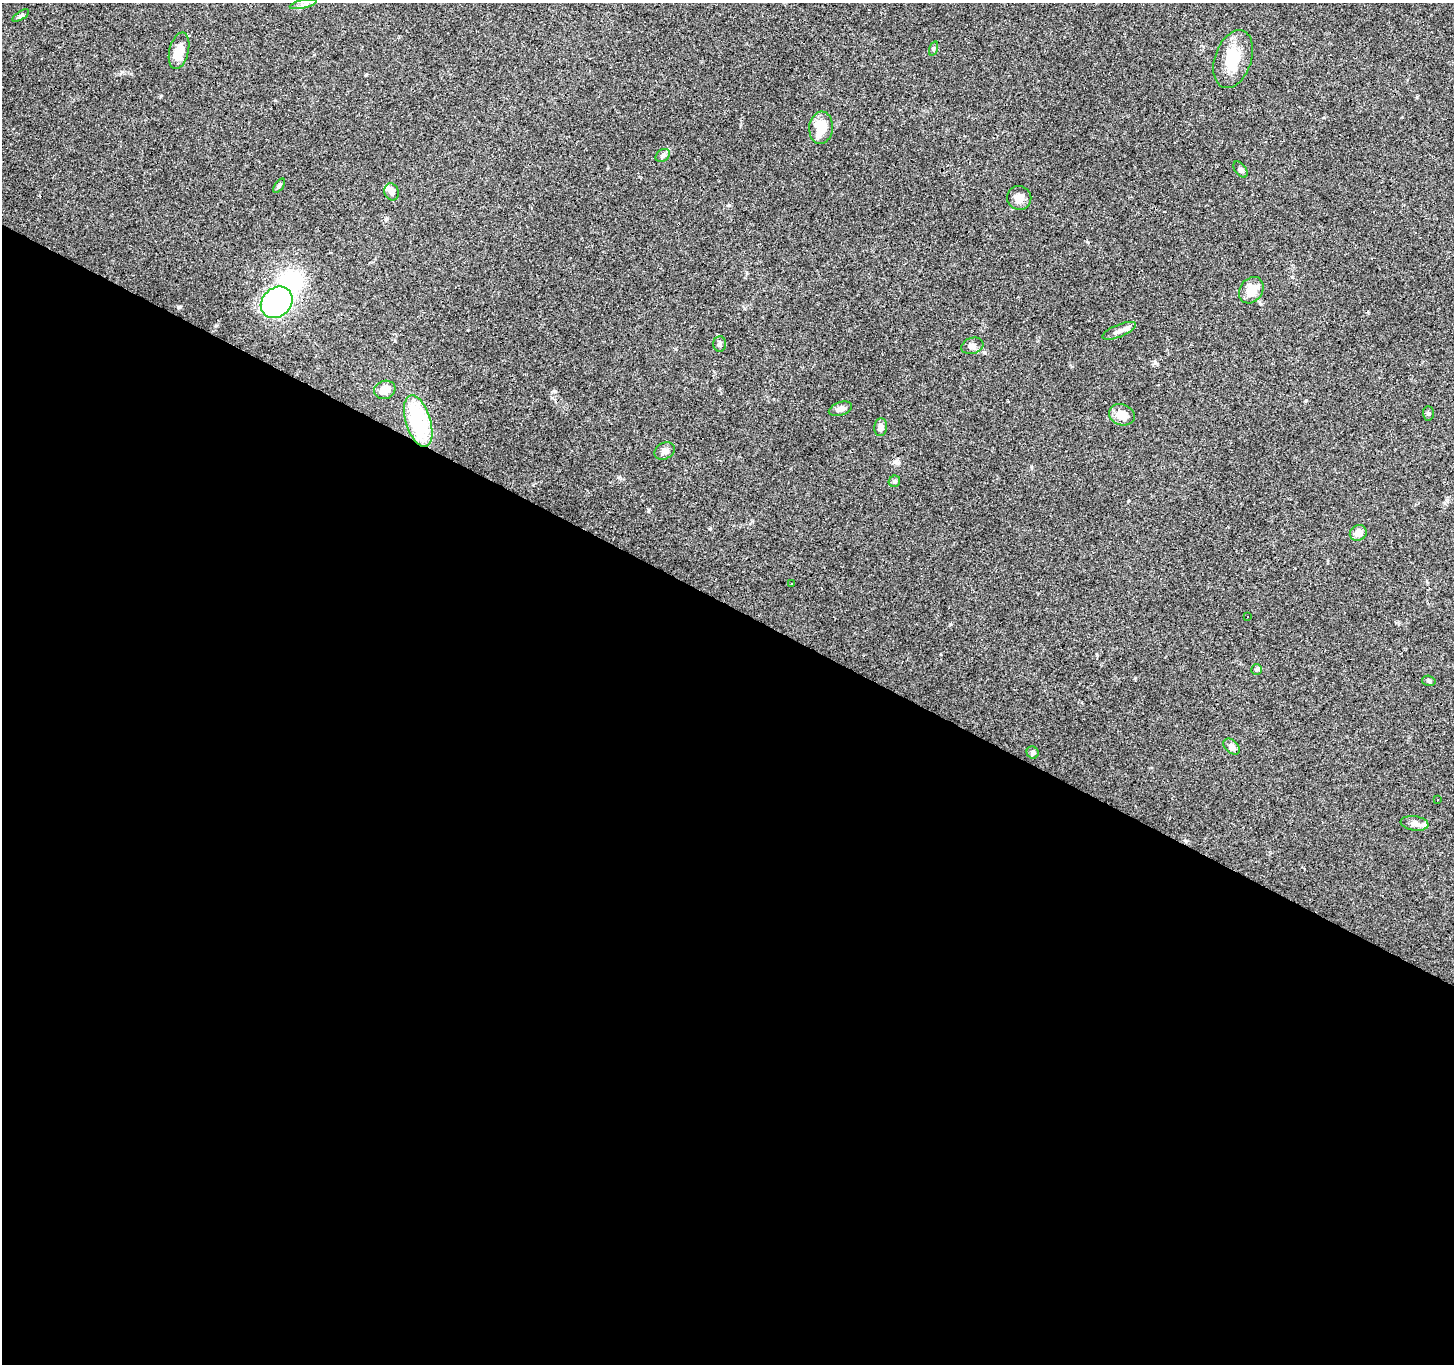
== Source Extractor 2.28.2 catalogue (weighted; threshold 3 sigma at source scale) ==
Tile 14 of 4 x 4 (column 2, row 4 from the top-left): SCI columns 1457-2908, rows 259-1620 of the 5812 x 5898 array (HDU 1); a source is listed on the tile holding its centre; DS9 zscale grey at full resolution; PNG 1456 x 1366 px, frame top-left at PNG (2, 3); each listed source drawn as its Kron ellipse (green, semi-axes under 4 px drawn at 4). Shown black and unused: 56% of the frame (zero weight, under 3 of 4 exposures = <1% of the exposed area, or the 3 px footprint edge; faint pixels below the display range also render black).
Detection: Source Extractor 2.28.2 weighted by HDU 2 'WHT'; one run over the whole footprint, this tile lists its part. Background 0.0596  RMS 0.0053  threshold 0.0237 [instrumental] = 3 sigma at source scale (4.5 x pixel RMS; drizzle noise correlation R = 1.50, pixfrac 1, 0.0396/0.0396 arcsec/px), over >= 5 px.
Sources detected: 42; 2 inside a brighter object's white glare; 5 cosmic-ray / hot-pixel residue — neither listed nor drawn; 2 inside a brighter listed object's ellipse — not listed separately; the other 33 listed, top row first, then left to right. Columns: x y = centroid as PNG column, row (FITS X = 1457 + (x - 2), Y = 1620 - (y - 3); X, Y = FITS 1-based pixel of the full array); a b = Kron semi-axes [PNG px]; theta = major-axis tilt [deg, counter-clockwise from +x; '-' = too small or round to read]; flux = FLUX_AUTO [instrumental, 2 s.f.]
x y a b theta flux
303 4 14 4 13 1.8
21 16 9 4 33 0.99
934 48 7 3 71 0.76
179 51 19 9 76 8.2
1233 59 30 18 71 16
821 128 16 12 84 12
663 155 8 6 34 1.4
1240 169 9 5 -54 1.1
279 186 8 4 54 0.82
391 192 9 7 -67 2.5
1019 198 12 12 - 4.5
1251 290 14 11 54 8
277 302 17 14 43 100
1119 331 18 6 22 2.8
720 344 8 6 85 1.4
972 346 11 8 17 2.4
385 390 11 9 19 5.1
840 409 12 6 18 2.4
1428 413 7 5 -87 0.93
1122 415 13 10 -19 6.2
418 421 26 12 -73 45
881 427 9 6 83 2.4
665 451 10 8 24 2.3
894 481 6 5 - 1.2
1358 533 9 7 33 3.8
791 584 3 2 - 0.85
1248 616 3 2 - 0.58
1257 670 5 5 - 0.94
1429 681 7 5 -17 0.96
1232 747 9 6 -44 2.7
1033 752 6 5 - 1.2
1438 800 3 2 - 0.37
1414 823 14 7 -8 3.1
Unlisted compact peaks at least as high as the median listed source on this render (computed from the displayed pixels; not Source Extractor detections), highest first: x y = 729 205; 648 510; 178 308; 554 391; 1417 97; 161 96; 710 529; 950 624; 122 72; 386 219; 675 349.